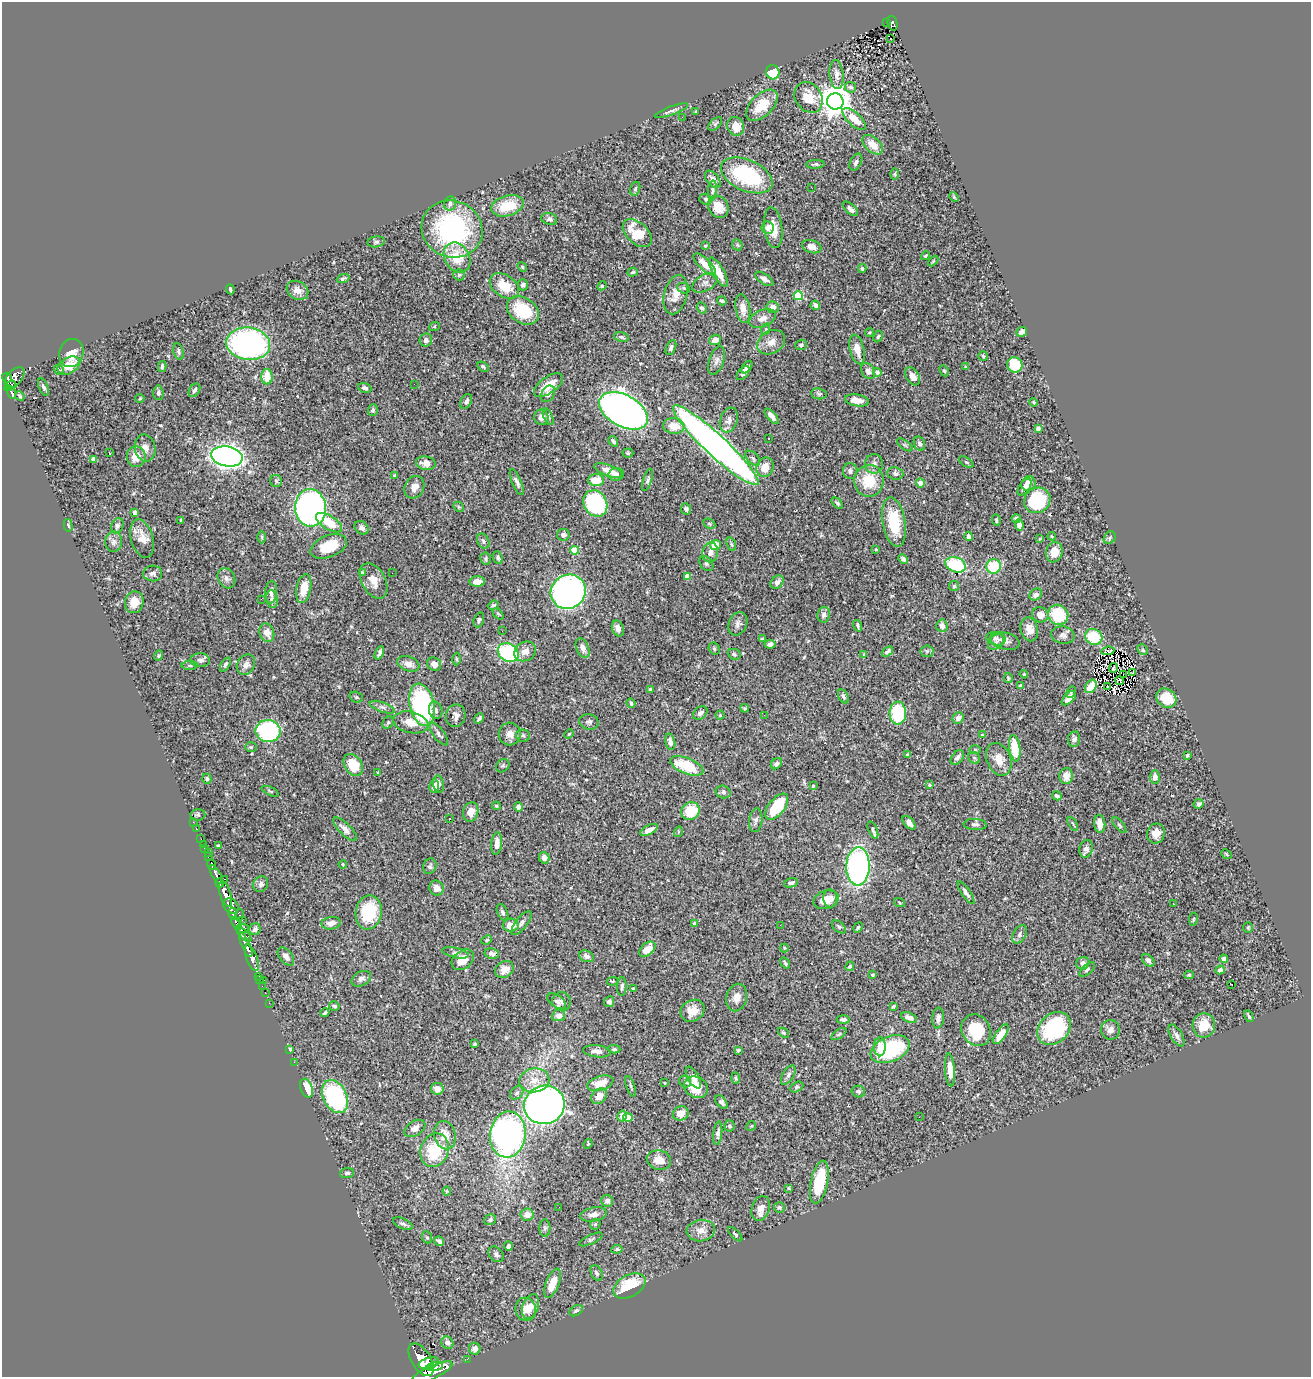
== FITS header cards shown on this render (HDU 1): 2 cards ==
NAXIS1  =                 1309
NAXIS2  =                 1375

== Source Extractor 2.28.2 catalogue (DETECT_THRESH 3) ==
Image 1309 x 1375 px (HDU 1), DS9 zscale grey, 1 PNG px = 1 image px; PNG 1313 x 1379 px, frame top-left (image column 1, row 1375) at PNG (2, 2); each listed source drawn as its Kron ellipse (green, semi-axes under 4 px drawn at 4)
Background 0.94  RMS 0.026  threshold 0.0793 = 3 sigma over >= 5 px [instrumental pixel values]
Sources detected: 544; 2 with non-positive FLUX_AUTO (blend fragments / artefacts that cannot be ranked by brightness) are neither listed nor drawn; of the other 542, the 500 brightest by FLUX_AUTO listed and drawn (42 fainter detections omitted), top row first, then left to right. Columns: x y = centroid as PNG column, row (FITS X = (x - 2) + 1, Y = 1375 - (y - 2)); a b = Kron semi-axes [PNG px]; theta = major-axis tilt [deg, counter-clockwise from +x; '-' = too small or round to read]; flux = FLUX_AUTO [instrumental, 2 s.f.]
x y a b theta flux
887 23 2 2 - 9
893 23 7 5 -76 190
891 38 3 3 - 5.9
773 72 7 6 - 46
837 75 14 7 -84 12
851 87 5 5 - 4.7
809 97 16 13 -53 35
835 101 8 8 - 3100
762 105 19 11 44 38
671 111 18 4 20 6
696 111 3 2 - 2
682 117 2 2 - 4
854 119 15 6 -43 29
715 124 8 5 43 3.3
736 126 9 8 - 22
873 145 12 7 -43 21
856 162 9 5 63 5.2
815 164 9 4 3 3.7
895 174 6 4 89 2.2
747 175 27 15 -24 160
713 179 10 6 -50 11
812 188 3 2 - 2.5
635 189 7 5 72 3.3
712 190 10 3 85 3.4
954 197 5 3 - 1.8
705 199 6 5 - 3.7
450 203 7 6 - 5.7
507 206 17 10 15 49
718 207 11 10 - 30
850 209 9 4 -41 6.2
549 219 8 6 -18 5.7
768 227 6 6 - 9.9
773 228 20 9 -83 30
452 229 31 28 -23 280
637 233 17 10 -43 56
376 242 9 5 8 4
737 245 6 5 - 2.5
705 246 3 3 - 1.9
812 247 10 6 -18 13
925 256 4 3 - 2.2
457 257 16 12 -58 47
933 261 6 3 46 2
705 264 14 5 -44 17
522 267 5 4 - 2.4
862 269 4 3 - 2.8
633 272 5 4 - 2.2
718 272 16 5 -61 28
459 275 6 5 - 3.3
343 278 6 3 21 3.3
764 279 10 5 -34 7.6
705 283 14 8 29 9.3
523 285 6 5 - 7.3
504 286 16 11 -35 45
602 286 5 4 - 2
684 288 6 5 - 3.2
230 289 5 3 - 3.4
297 290 11 9 -31 13
675 295 20 11 76 24
798 296 5 4 - 97
722 301 5 3 - 3.4
815 305 5 4 - 9.8
773 307 6 6 - 14
702 308 6 4 -53 4
743 308 15 7 -80 17
523 310 17 12 -34 89
762 318 14 8 23 12
434 327 5 3 - 1.8
766 329 6 3 70 1.7
869 332 4 3 - 1.8
1022 332 5 4 - 11
621 337 7 5 -11 3.9
878 337 6 4 63 2.8
426 340 6 6 - 6.6
715 340 6 5 - 15
771 342 15 11 32 15
248 344 22 16 -7 520
801 345 5 5 - 3.9
671 347 8 4 66 5
857 349 15 7 -76 19
178 351 8 5 -76 3.9
71 353 14 12 70 22
983 356 5 4 - 2.3
716 361 15 7 71 8.4
69 365 12 8 30 27
1015 365 8 7 - 63
162 366 5 4 - 4.7
483 367 6 4 -30 3.6
747 367 7 4 54 5.6
965 367 3 3 - 1.8
59 370 5 4 - 3.6
868 371 9 6 -60 8.4
944 371 6 4 -64 2.4
877 372 4 4 - 8.4
743 373 8 5 50 6.1
913 376 10 6 -58 13
267 377 8 5 -88 28
7 378 5 4 - 520
14 378 12 7 49 860
414 384 2 2 - 3
548 385 17 8 35 27
10 386 6 3 35 310
43 387 9 4 -67 4.8
365 388 7 5 -20 4.6
194 390 7 5 58 4.8
11 392 7 4 -66 270
158 393 7 5 -87 4.5
548 394 9 6 57 7.9
819 394 8 5 -6 3.7
20 396 5 4 - 2.3
140 398 4 4 - 1.8
857 400 12 6 -9 18
466 401 8 5 61 5.7
1034 402 4 3 - 1.8
373 410 6 5 - 3.5
624 411 26 15 -29 1500
772 416 9 4 -49 11
541 417 8 7 - 11
548 417 9 4 -66 3.6
729 420 13 8 70 9.3
674 426 11 7 -6 27
1038 428 4 4 - 4.3
769 438 3 2 - 2.2
613 441 6 3 -57 4
919 444 7 5 -67 4.5
716 445 57 10 -43 1600
905 445 9 4 -35 3.2
145 448 14 10 -79 14
109 453 3 2 - 1.8
628 453 5 4 - 2.3
227 456 16 10 -11 1300
136 457 10 9 - 28
753 458 9 5 -46 4.3
93 459 4 4 - 14
966 462 8 4 -35 2.9
426 463 10 7 -9 15
874 464 10 9 - 8
765 467 10 8 65 24
608 470 15 5 -20 17
850 471 8 7 - 6.1
895 473 8 6 -9 5.8
616 474 7 6 - 4.2
394 475 4 3 - 1.9
596 480 8 6 2 30
647 480 11 4 73 4.1
276 481 6 6 - 3.7
869 481 16 15 - 53
517 482 14 4 -67 7.2
920 483 4 4 - 25
1029 484 8 7 - 13
414 487 12 9 62 12
1025 487 9 5 55 7.5
1037 500 13 12 - 120
595 503 14 11 -56 190
837 503 7 4 -45 3.4
459 507 6 4 -44 2.8
310 508 19 15 -86 720
686 509 5 5 - 3.5
135 513 4 4 - 12
1016 519 4 4 - 5.8
181 520 4 3 - 5.2
996 520 6 3 -84 2.4
894 522 25 11 -80 70
329 523 15 6 -32 49
709 524 6 4 -30 3
68 525 6 4 -77 2.7
1019 525 5 4 - 9
117 526 8 6 65 4.5
362 528 8 6 -40 8.1
563 535 6 6 - 6
969 536 5 4 - 7
1052 536 4 3 - 1.8
262 537 6 4 -89 2.8
1110 538 7 5 49 3.4
142 539 19 11 -74 21
1040 539 3 3 - 1.8
483 541 8 5 -63 4.4
114 542 10 8 87 8.8
731 544 7 4 -70 2.9
715 545 5 5 - 29
329 546 19 10 22 49
876 549 4 3 - 1.8
574 550 4 4 - 51
710 552 10 8 81 12
1054 552 10 8 72 24
486 558 6 5 - 3.1
498 558 6 4 -66 4.4
903 559 5 4 - 5
706 564 8 6 -51 4.4
956 565 10 7 -22 93
993 566 7 7 - 76
153 573 9 8 - 7.3
362 573 4 3 - 2.7
392 573 2 2 - 2.4
687 576 4 4 - 27
226 578 10 8 -62 8.2
374 581 19 11 -61 20
477 582 8 5 2 17
777 582 7 5 50 6.3
954 586 5 5 - 2.3
304 588 14 7 78 29
271 592 11 6 85 7.2
568 592 18 17 - 680
1036 594 7 5 38 7.3
261 599 3 2 - 3.2
272 599 9 6 -80 7.4
134 602 11 9 75 23
493 605 5 3 - 2.9
498 614 6 4 -45 2.3
824 615 8 6 81 5.9
1040 615 8 7 - 15
1058 615 10 9 - 85
479 620 8 5 71 3.7
738 624 12 9 67 9.1
858 626 6 3 -71 3.3
942 626 6 5 - 9.2
618 628 8 6 -71 12
1029 629 12 8 -76 20
502 631 2 2 - 4
267 633 9 7 -70 16
1063 635 12 8 -12 8.2
1094 637 9 7 -25 67
762 639 4 4 - 2
996 639 10 6 -13 6
1005 641 15 8 -14 11
996 642 9 6 44 6.7
770 644 5 4 - 8.3
583 648 10 6 -66 10
714 648 6 5 - 3.6
1143 650 6 5 - 2.9
525 651 11 9 30 14
887 651 6 3 39 3.8
927 651 6 6 - 3.6
1108 651 7 3 8 4.7
379 653 7 4 67 4.9
508 653 11 8 -33 160
734 654 6 5 - 3.5
864 654 4 4 - 1.9
159 655 5 4 - 2.8
456 659 6 4 -89 2.3
200 660 9 7 -1 6.9
225 664 7 4 62 4
408 664 11 7 -21 11
434 664 7 6 - 12
190 665 8 4 0 2.4
246 665 11 8 57 11
1113 668 5 2 - 1.8
1133 673 3 2 - 2.5
1024 674 4 3 - 1.8
1123 675 2 2 - 2.6
1008 678 5 3 - 1.9
1119 681 4 4 - 1.8
1020 685 3 3 - 3.4
1091 686 7 5 55 24
1108 687 4 2 - 1.9
650 689 3 3 - 2.2
1071 692 6 3 66 2.3
843 696 7 5 -62 5.2
356 697 7 5 -16 3.2
1069 698 9 4 45 12
1166 698 10 9 - 44
631 703 5 3 - 3.6
422 705 21 12 -77 310
382 707 13 5 -20 6.4
745 708 4 4 - 2.6
436 710 9 6 -76 6.3
700 713 8 5 37 6.1
898 713 11 8 -87 100
720 715 4 4 - 2.6
764 715 2 2 - 5.6
456 716 11 9 78 10
479 718 5 3 - 4.7
958 718 6 5 - 11
388 722 6 5 - 2.9
411 722 18 10 -13 24
589 722 10 7 -10 5.4
268 731 12 11 - 200
439 734 13 5 -52 6.3
510 734 11 11 - 15
569 734 5 4 - 1.7
982 735 3 3 - 3.1
523 736 7 6 - 3.9
1074 739 8 6 81 6
670 742 8 5 -77 6.3
251 747 6 5 - 2.4
1015 748 13 5 -83 51
975 749 6 4 -1 2.3
907 754 4 4 - 2.1
1187 755 3 2 - 2
957 757 8 5 51 7.3
974 758 6 5 - 3.6
999 759 17 12 -67 24
776 764 6 5 - 4.2
353 765 12 8 -56 37
503 766 7 6 - 3
687 766 17 8 -22 77
378 773 4 3 - 2
1066 776 8 7 - 17
1155 777 6 5 - 9.2
207 779 5 4 - 3.5
439 784 9 5 -79 8.2
929 785 4 3 - 2.2
434 786 6 5 - 7.1
813 786 4 4 - 2.3
270 791 9 3 -24 2.5
723 792 7 6 - 4.6
1057 796 5 4 - 6.3
1199 804 5 4 - 5.6
496 806 4 3 - 2.4
518 807 4 4 - 6.7
777 807 15 8 51 77
690 811 9 8 - 53
471 812 10 7 72 14
198 815 7 6 - 3.3
449 819 3 2 - 2.7
756 820 12 6 83 6.6
193 822 2 2 - 5.3
909 823 8 4 -49 12
975 824 11 5 -3 5.6
1073 824 8 2 -61 1.9
1100 824 9 5 -84 17
1119 825 9 3 -49 3.1
196 829 3 2 - 15
345 829 15 5 -45 11
649 830 9 4 28 13
873 830 9 3 -66 3.7
678 832 5 3 - 1.9
1156 833 10 8 70 19
201 839 2 2 - 11
203 844 2 2 - 9.1
497 844 11 5 84 13
218 846 3 3 - 3.1
205 848 3 3 - 53
1086 849 9 6 76 7.5
208 852 3 2 - 10
1226 854 6 2 -42 1.9
209 856 4 3 - 140
544 858 6 5 - 8.3
212 864 5 3 - 290
343 864 4 3 - 1.8
430 866 8 6 69 4.5
858 866 19 11 88 460
216 874 11 4 -59 1700
225 879 3 2 - 36
220 883 4 3 - 580
791 883 7 4 14 5.4
261 884 8 7 - 6.2
436 888 7 7 - 12
966 893 13 4 -56 5.6
225 894 13 5 -72 3800
830 898 9 7 -86 13
826 900 13 9 18 23
899 903 6 3 -19 1.8
1173 904 3 2 - 2.4
231 906 8 6 -43 1300
369 912 17 13 80 83
502 912 9 5 -66 5.1
233 914 6 4 -80 620
239 915 6 4 79 200
1193 919 7 3 81 2.1
242 920 2 2 - 22
237 923 7 4 -54 770
331 923 9 6 10 11
521 923 14 5 51 7
694 924 4 3 - 6.1
511 925 8 6 3 25
780 925 2 2 - 50
839 927 8 5 -42 3.5
858 927 5 3 - 2.8
1248 927 5 4 - 2
242 929 7 3 6 690
255 929 6 5 - 6
1020 934 10 6 61 5.6
244 935 9 3 -44 760
487 940 5 4 - 2.4
246 945 13 4 -66 2000
784 948 4 4 - 1.8
647 949 9 6 41 25
456 953 13 5 -12 6.1
492 953 7 5 -10 8.7
587 956 8 5 -22 5.8
286 957 10 6 -51 7.5
252 958 14 5 -69 2200
1224 959 4 4 - 7.6
463 960 12 8 38 29
1148 960 7 5 -48 6.1
785 963 6 4 -55 2.9
1083 963 7 6 - 7.1
850 966 5 4 - 3.3
504 969 10 8 35 16
1087 969 9 5 44 3.8
1220 970 4 4 - 7.1
872 975 3 3 - 1.9
1189 975 4 4 - 2.6
259 976 4 2 - 42
361 979 10 7 30 7.3
260 980 3 2 - 17
263 980 3 2 - 40
613 981 6 4 11 2.1
1232 984 3 3 - 24
262 986 2 2 - 15
622 986 9 4 87 5.1
633 989 3 3 - 2.2
265 992 2 2 - 12
737 998 14 10 75 16
557 1001 10 6 -36 4.9
562 1002 9 9 - 7.4
609 1002 5 5 - 6.5
269 1003 2 2 - 15
334 1006 5 4 - 4.6
893 1006 4 2 - 2.6
692 1011 12 10 33 24
325 1013 4 3 - 3.2
559 1016 6 5 - 8.9
1249 1016 6 3 -60 3.4
909 1018 8 5 -19 8.5
938 1018 10 5 85 7.8
843 1019 6 4 -2 5
1204 1025 12 11 - 32
1054 1028 18 14 44 150
976 1030 16 14 -58 67
1110 1030 10 9 - 11
783 1033 6 4 -38 3.1
839 1034 9 4 35 3.4
1001 1034 11 5 55 27
1176 1035 12 6 -59 7.6
475 1044 4 3 - 2.6
880 1047 9 6 90 13
290 1049 4 3 - 3.2
614 1049 6 4 -1 3.1
890 1049 20 12 22 160
738 1050 4 3 - 2.5
597 1051 14 6 -7 10
294 1062 2 2 - 41
950 1070 16 5 -86 23
788 1075 11 5 58 5.8
693 1078 12 5 -61 9.3
736 1078 6 3 -88 2.1
534 1080 15 12 8 25
685 1081 6 5 - 3.5
600 1083 13 7 16 27
664 1083 3 2 - 1.8
631 1086 11 3 -72 3.7
696 1087 12 10 -30 34
796 1087 7 4 27 2.9
306 1088 10 6 -71 30
437 1089 6 6 - 12
858 1091 7 5 -12 3.2
517 1093 7 5 45 4.4
599 1096 9 6 42 15
335 1097 17 11 -63 260
722 1102 8 4 -48 4.7
544 1105 20 19 - 1100
681 1113 8 7 - 15
622 1116 6 4 80 11
919 1117 2 2 - 3
628 1118 5 4 - 35
730 1126 5 5 - 4.5
751 1126 5 4 - 1.9
415 1128 11 7 32 11
718 1133 12 4 83 5.2
445 1135 14 10 -77 20
508 1135 23 17 83 590
588 1144 5 3 - 1.9
435 1150 17 14 69 75
659 1160 12 9 -12 21
347 1173 7 5 8 3.7
819 1182 22 8 78 72
789 1188 3 2 - 1.7
447 1191 4 4 - 1.9
607 1201 6 6 - 6.7
559 1207 2 2 - 2.4
779 1207 5 5 - 2.9
761 1208 13 9 70 14
527 1214 6 6 - 15
594 1214 13 7 11 9.8
490 1220 6 5 - 4.1
403 1224 10 5 -25 5.5
595 1224 5 5 - 2.6
545 1228 9 5 -90 4.4
701 1230 14 10 7 15
735 1234 9 4 -45 2.7
427 1237 6 5 - 2.8
591 1239 13 4 25 3.8
439 1241 5 4 - 5.9
508 1246 4 3 - 4.8
617 1249 5 4 - 2.8
496 1254 9 6 -47 5.6
597 1273 8 5 -64 4.6
553 1283 15 6 68 26
629 1286 17 11 29 68
531 1306 13 8 69 15
526 1309 12 10 -73 14
576 1311 7 4 32 4.8
447 1343 7 5 -46 7.7
475 1349 6 5 - 12
467 1359 2 2 - 12
421 1360 18 9 -59 6900
429 1363 10 5 14 2400
435 1366 8 3 11 1200
432 1373 22 6 24 5500
At the frame edge (FLAGS 8, measured only in part): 1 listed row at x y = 432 1373
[42 fainter detections neither listed nor drawn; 2 non-positive-flux detections neither listed nor drawn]